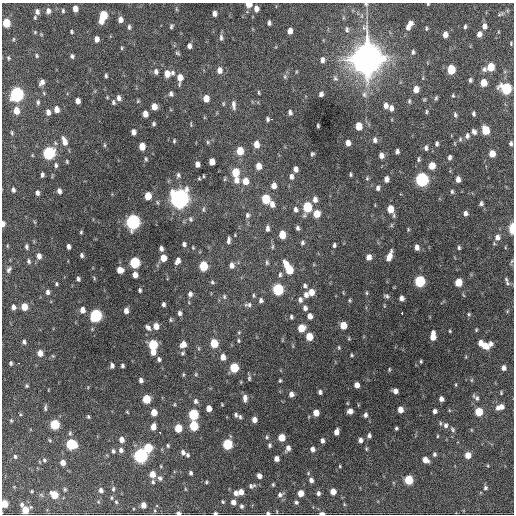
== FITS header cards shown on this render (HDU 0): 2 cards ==
NAXIS1  =                  512 / Axis length
NAXIS2  =                  512 / Axis length

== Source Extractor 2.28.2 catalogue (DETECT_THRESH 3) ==
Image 512 x 512 px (HDU 0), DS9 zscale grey, 1 PNG px = 1 image px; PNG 516 x 516 px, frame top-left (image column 1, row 512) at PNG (2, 3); no overlay
Background 1370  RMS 34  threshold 102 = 3 sigma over >= 5 px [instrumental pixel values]
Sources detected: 375; all 375 listed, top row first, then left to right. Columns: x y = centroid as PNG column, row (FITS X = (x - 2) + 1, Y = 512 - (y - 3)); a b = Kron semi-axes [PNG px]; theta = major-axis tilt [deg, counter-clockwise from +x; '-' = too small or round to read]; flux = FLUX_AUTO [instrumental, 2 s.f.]
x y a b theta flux
249 4 5 4 - 2.4e+04
366 4 5 5 - 3.0e+03
428 4 4 3 - 1.9e+03
75 9 5 4 - 1.6e+04
176 9 6 3 -71 2.2e+03
256 9 6 5 - 1.1e+04
48 11 6 5 - 9.4e+03
63 11 5 4 - 3.2e+03
37 12 8 6 89 9.5e+03
214 14 5 4 - 9.4e+03
500 14 13 4 24 5.3e+03
103 15 7 5 82 6.1e+04
120 20 6 5 - 1.1e+04
101 21 6 5 - 1.5e+04
6 23 6 5 - 6.3e+04
269 23 4 4 - 5.6e+03
409 25 10 5 61 1.7e+04
171 26 5 4 - 3.6e+03
465 26 4 3 - 3.7e+03
484 26 6 5 - 1.2e+04
129 27 7 4 -89 4.3e+03
426 28 6 3 82 2.5e+03
347 29 7 5 -88 5.7e+03
290 31 5 4 - 1.4e+04
35 32 5 4 - 2.3e+03
72 32 4 3 - 3.1e+03
479 34 6 5 - 1.2e+04
445 35 6 4 83 1.3e+04
221 37 8 4 -85 5.5e+03
13 39 6 3 71 2.6e+03
97 39 5 4 - 1.1e+04
511 43 5 4 - 2.6e+03
189 46 5 4 - 8.2e+03
121 48 5 3 - 2.4e+03
413 52 6 4 89 4.2e+03
177 53 7 4 -28 3.4e+03
37 56 5 4 - 3.2e+03
72 56 4 4 - 4.7e+03
8 58 5 4 - 3.0e+03
367 59 13 12 - 3.9e+06
322 60 6 5 - 9.0e+03
490 67 6 5 - 4.9e+04
484 69 7 6 - 6.3e+03
219 70 7 6 - 1.3e+04
451 70 6 5 - 6.4e+04
156 72 7 5 -82 7.0e+03
172 73 7 5 90 5.3e+03
167 74 7 6 - 2.2e+04
106 76 4 3 - 3.7e+03
285 77 5 5 - 3.8e+03
180 78 9 5 88 2.3e+04
335 78 8 6 -68 5.8e+03
470 80 5 4 - 4.2e+03
42 82 7 5 52 9.3e+03
484 83 6 5 - 3.0e+04
416 89 6 5 - 1.9e+04
506 89 7 6 - 1.8e+05
44 93 6 3 -71 2.6e+03
259 93 5 3 - 2.4e+03
17 94 7 6 - 5.2e+05
171 94 6 5 - 5.8e+03
321 94 5 4 - 6.4e+03
364 95 8 7 - 8.1e+03
453 96 4 3 - 2.3e+03
119 98 6 5 - 9.1e+03
206 98 6 5 - 2.4e+04
436 98 5 4 - 3.2e+03
78 101 5 4 - 1.2e+04
138 101 5 5 - 2.8e+03
409 101 6 4 -82 3.3e+03
38 102 6 5 - 4.1e+03
113 102 6 4 -82 4.0e+03
234 105 12 5 -84 9.0e+03
385 105 7 5 89 9.5e+03
154 106 5 5 - 1.9e+04
391 108 6 5 - 9.2e+03
56 109 5 4 - 1.6e+04
16 111 7 5 -82 2.4e+04
48 112 7 5 -83 1.1e+04
290 112 6 4 -80 5.9e+03
426 112 5 3 - 2.8e+03
145 114 5 4 - 1.7e+04
474 114 5 3 - 4.1e+03
455 115 6 4 -74 4.0e+03
267 119 4 3 - 4.1e+03
271 119 3 2 - 6.8e+03
153 124 4 4 - 3.7e+03
191 125 6 3 -90 2.2e+03
318 126 4 3 - 2.8e+03
359 126 6 5 - 3.3e+04
485 130 6 5 - 5.6e+04
133 132 5 4 - 1.0e+04
474 132 8 6 -59 7.3e+03
12 133 6 4 -77 2.8e+03
467 136 7 6 - 7.0e+03
460 139 6 4 70 3.6e+03
375 140 8 5 90 6.8e+03
64 141 10 6 -72 1.8e+04
174 141 4 3 - 2.7e+03
208 142 5 5 - 3.1e+03
348 143 5 4 - 1.3e+04
511 143 5 4 - 4.8e+03
256 144 7 5 -82 2.0e+04
437 144 5 4 - 4.7e+03
104 145 5 3 - 2.6e+03
142 146 6 5 - 2.8e+04
426 148 6 4 82 5.7e+03
240 151 7 5 -86 3.9e+04
397 151 5 4 - 5.8e+03
49 153 7 6 - 2.9e+05
312 154 4 3 - 3.4e+03
492 154 6 5 - 2.6e+04
32 155 5 3 - 1.7e+03
381 155 5 5 - 1.1e+04
449 157 6 4 81 5.9e+03
146 159 5 3 - 2.9e+03
418 159 6 4 86 3.8e+03
67 161 5 3 - 2.4e+03
212 162 6 5 - 2.1e+04
197 164 5 4 - 1.1e+04
56 165 6 5 - 4.6e+03
259 166 6 5 - 2.0e+04
432 166 6 5 - 3.3e+04
295 169 5 4 - 9.7e+03
235 172 7 6 - 4.8e+04
350 174 3 3 - 3.1e+03
42 175 4 3 - 5.0e+03
178 175 7 5 87 4.7e+03
203 176 4 2 - 2.2e+03
291 176 7 5 86 7.1e+03
367 178 5 5 - 2.9e+03
199 179 4 4 - 2.4e+03
386 179 5 4 - 1.1e+04
422 179 7 6 - 4.3e+05
458 179 6 4 -86 1.2e+04
236 180 8 7 - 1.4e+04
245 181 7 6 - 2.6e+04
274 185 6 5 - 1.4e+04
378 188 6 5 - 6.3e+03
13 190 4 3 - 5.6e+03
59 191 5 4 - 8.6e+03
452 192 6 4 -89 3.5e+03
37 193 5 4 - 6.8e+03
148 196 6 5 - 3.6e+04
180 198 8 7 - 1.5e+06
266 199 6 5 - 8.0e+04
315 199 7 5 -83 1.1e+04
481 203 5 4 - 5.1e+03
272 204 7 5 -76 1.3e+04
307 207 6 5 - 1.1e+05
203 209 8 4 -90 3.6e+03
295 209 7 5 -80 7.2e+03
390 209 7 5 -72 3.4e+04
465 213 5 4 - 7.1e+03
317 214 6 5 - 3.4e+04
247 215 8 6 76 6.0e+03
190 219 7 5 -65 4.6e+03
133 222 7 6 - 6.0e+05
3 224 5 3 - 9.4e+03
267 228 8 5 86 7.0e+03
298 228 5 4 - 5.3e+03
512 228 8 3 89 4.8e+04
408 229 5 3 - 2.3e+03
81 232 4 4 - 2.7e+03
235 235 3 3 - 1.6e+03
282 235 6 5 - 3.9e+04
497 237 8 7 - 1.3e+04
228 240 6 3 82 6.2e+03
302 243 6 5 - 4.4e+03
184 244 5 4 - 5.3e+03
334 245 6 4 85 4.5e+03
26 247 5 3 - 4.6e+03
69 247 5 4 - 7.5e+03
417 247 6 4 -83 1.1e+04
161 248 5 4 - 7.0e+03
193 248 4 3 - 2.2e+03
459 248 5 3 - 3.4e+03
82 255 5 4 - 4.9e+03
39 256 6 5 - 1.1e+04
389 256 10 4 69 1.9e+04
369 257 6 5 - 1.4e+04
163 258 6 5 - 2.6e+04
29 261 6 5 - 4.4e+03
178 261 6 5 - 1.2e+04
512 261 6 4 70 3.1e+03
135 262 6 5 - 1.6e+05
267 263 6 4 -76 3.6e+03
231 265 7 5 -85 1.0e+04
203 266 6 5 - 7.9e+04
288 268 12 5 -62 6.9e+04
9 269 9 5 58 6.3e+03
120 270 5 5 - 2.5e+04
135 275 5 4 - 1.6e+04
280 275 6 4 85 4.3e+03
94 278 6 3 -73 2.3e+03
78 279 4 3 - 4.7e+03
506 279 7 5 -74 3.7e+03
420 281 6 6 - 1.9e+05
212 282 6 4 -29 3.5e+03
458 282 6 5 - 4.8e+04
507 283 7 5 -20 4.8e+03
56 284 4 4 - 3.0e+03
305 286 5 5 - 5.1e+03
278 289 6 6 - 2.0e+05
140 290 5 4 - 3.9e+03
48 292 6 5 - 6.7e+03
311 292 6 6 - 2.3e+04
366 293 5 4 - 2.9e+03
190 294 7 5 89 7.9e+03
253 295 6 4 89 3.2e+03
306 295 7 6 - 8.6e+03
386 296 7 5 -24 4.8e+03
224 297 7 5 -88 3.9e+03
401 298 5 4 - 9.0e+03
261 300 5 4 - 5.9e+03
300 300 7 5 86 8.0e+03
350 300 7 3 -82 2.9e+03
163 304 4 4 - 5.2e+03
248 305 10 6 -1 6.9e+03
13 307 6 5 - 9.6e+03
24 307 5 5 - 3.4e+04
305 308 7 6 - 7.6e+03
82 310 6 5 - 1.4e+04
126 311 5 4 - 1.1e+04
179 313 5 4 - 6.6e+03
402 313 3 3 - 1.6e+04
469 314 5 4 - 2.8e+03
96 315 7 6 - 3.0e+05
310 316 5 5 - 1.3e+04
291 317 5 4 - 4.0e+03
170 320 5 4 - 3.0e+03
343 325 6 5 - 3.4e+04
156 326 6 5 - 2.0e+04
148 327 8 5 -45 8.0e+03
301 328 6 5 - 4.0e+04
476 330 4 3 - 2.4e+03
450 331 3 3 - 2.3e+03
433 336 8 5 87 2.7e+04
309 337 6 5 - 3.6e+04
238 341 5 4 - 3.0e+03
24 342 5 4 - 4.9e+03
214 343 6 5 - 5.4e+04
480 343 5 4 - 1.5e+04
183 344 7 6 - 1.6e+04
490 344 7 5 60 9.0e+03
153 345 6 5 - 1.1e+05
485 346 8 6 -51 2.4e+04
339 347 6 4 -71 2.7e+03
153 352 5 4 - 1.8e+04
40 353 5 4 - 2.0e+04
182 353 6 6 - 4.2e+03
352 355 3 3 - 2.5e+03
223 357 6 5 - 1.5e+04
159 359 5 4 - 5.1e+03
421 361 4 3 - 2.5e+03
11 363 4 3 - 3.9e+03
19 363 3 2 - 2.4e+03
112 366 5 4 - 7.4e+03
122 366 4 3 - 4.2e+03
234 368 6 5 - 8.9e+04
504 368 6 5 - 9.0e+03
389 369 4 3 - 2.2e+03
183 374 4 4 - 2.6e+03
196 374 5 5 - 3.0e+03
249 378 7 5 -83 4.1e+03
141 380 4 4 - 7.1e+03
280 380 4 3 - 2.9e+03
357 385 5 4 - 1.5e+04
26 386 4 4 - 2.8e+03
395 391 5 4 - 1.1e+04
320 392 5 4 - 5.4e+03
501 393 4 3 - 2.3e+03
291 394 5 5 - 1.1e+04
245 398 8 5 -90 1.0e+04
477 398 7 6 - 5.6e+03
146 399 6 5 - 7.2e+04
441 399 5 4 - 1.0e+04
196 401 7 6 - 6.6e+03
174 404 5 3 - 2.2e+03
222 405 3 2 - 2.1e+03
501 407 6 6 - 1.2e+04
45 408 7 3 87 4.1e+03
209 408 5 4 - 1.9e+04
498 408 6 5 - 7.9e+03
400 410 5 4 - 1.9e+04
350 411 5 5 - 1.2e+04
434 411 4 4 - 7.4e+03
127 412 5 3 - 2.1e+03
154 412 5 5 - 3.0e+04
479 412 6 5 - 5.4e+04
316 413 5 5 - 2.5e+04
193 414 6 5 - 1.4e+05
236 415 4 4 - 4.7e+03
365 415 6 4 69 6.4e+03
88 417 4 4 - 3.3e+03
240 417 6 5 - 4.0e+03
11 420 4 3 - 2.4e+03
254 420 5 4 - 1.3e+04
440 423 6 4 -89 2.8e+03
55 424 6 5 - 1.2e+05
446 425 7 6 - 7.0e+03
194 426 6 5 - 8.7e+04
153 427 6 4 82 1.7e+04
178 428 6 5 - 5.3e+04
396 428 3 3 - 3.2e+03
453 429 7 5 -54 4.1e+03
160 432 3 2 - 2.9e+03
336 432 6 4 76 1.3e+04
369 435 5 4 - 5.8e+03
437 436 4 3 - 2.0e+03
267 437 5 4 - 3.3e+03
282 437 5 5 - 3.9e+04
50 440 5 3 - 2.2e+03
121 440 6 5 - 1.4e+04
360 440 5 4 - 8.4e+03
322 441 4 4 - 7.3e+03
71 444 6 6 - 1.5e+05
227 444 6 5 - 1.5e+05
269 445 6 5 - 4.0e+03
168 446 4 3 - 2.9e+03
148 448 6 5 - 8.3e+04
288 448 7 5 68 1.1e+04
312 449 5 4 - 9.9e+03
121 450 6 5 - 8.2e+03
113 451 6 4 -73 4.7e+03
183 452 6 5 - 7.5e+03
434 454 5 4 - 4.3e+03
187 455 5 4 - 3.9e+03
468 455 5 5 - 2.4e+04
15 456 5 4 - 3.8e+03
140 456 6 6 - 5.6e+05
276 459 5 4 - 1.1e+04
44 460 6 5 - 4.0e+03
425 460 6 5 - 1.8e+04
63 462 5 4 - 1.6e+04
340 466 4 3 - 1.9e+03
191 473 4 3 - 4.9e+03
152 474 6 5 - 2.1e+04
259 476 5 4 - 1.0e+04
159 478 6 4 -11 8.0e+03
311 480 5 5 - 8.6e+03
409 480 6 5 - 7.7e+04
153 482 5 5 - 3.9e+03
206 482 5 4 - 2.9e+03
273 484 4 4 - 2.8e+03
252 486 9 6 5 6.8e+03
485 488 6 5 - 4.7e+03
65 489 6 4 -69 3.1e+03
113 489 7 4 81 4.1e+03
185 489 5 3 - 1.9e+03
101 490 5 5 - 8.3e+03
32 491 3 2 - 2.1e+03
333 491 5 5 - 2.0e+04
241 492 5 5 - 1.6e+04
235 493 6 5 - 1.1e+04
300 493 5 5 - 2.4e+04
318 493 5 4 - 5.8e+03
54 495 6 5 - 4.6e+04
280 495 7 5 22 7.3e+03
111 498 5 3 - 2.4e+03
98 502 5 4 - 2.6e+03
116 502 5 4 - 3.1e+03
223 502 4 3 - 2.9e+03
233 502 6 5 - 1.2e+04
296 502 5 4 - 4.3e+03
4 504 5 4 - 4.6e+04
22 504 5 4 - 4.4e+03
344 504 5 3 - 2.1e+03
143 505 5 4 - 1.7e+04
241 506 6 5 - 5.2e+03
25 510 6 5 - 3.9e+04
178 513 4 3 - 7.4e+03
215 513 4 3 - 4.1e+03
268 513 4 3 - 4.9e+03
322 513 5 2 - 8.3e+03
At the frame edge (FLAGS 8, measured only in part): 10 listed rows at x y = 249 4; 366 4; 428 4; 3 224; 512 228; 4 504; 178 513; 215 513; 268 513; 322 513